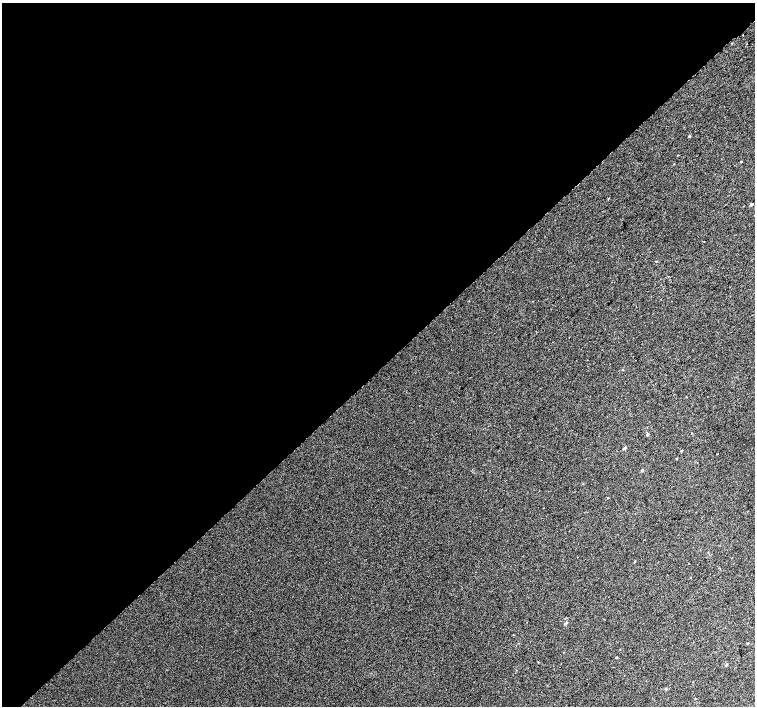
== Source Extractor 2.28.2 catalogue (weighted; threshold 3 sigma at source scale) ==
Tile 5 of 4 x 4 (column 1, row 2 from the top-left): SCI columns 40-1545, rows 3073-4480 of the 6096 x 6079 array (HDU 1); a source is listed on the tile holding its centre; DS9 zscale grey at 2 x 2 block average (1 PNG px = mean of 2 x 2 image px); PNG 757 x 708 px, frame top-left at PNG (2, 3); no overlay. Shown black and unused: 52% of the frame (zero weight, under 2 of 3 exposures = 2% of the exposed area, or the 3 px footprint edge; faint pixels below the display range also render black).
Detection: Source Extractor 2.28.2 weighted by HDU 2 'WHT'; one run over the whole footprint, this tile lists its part. Background 0.0147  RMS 0.0075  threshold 0.0339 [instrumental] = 3 sigma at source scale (4.5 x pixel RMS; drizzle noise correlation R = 1.50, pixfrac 1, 0.0396/0.0396 arcsec/px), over >= 5 px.
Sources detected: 14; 1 cosmic-ray / hot-pixel residue — not listed; the other 13 listed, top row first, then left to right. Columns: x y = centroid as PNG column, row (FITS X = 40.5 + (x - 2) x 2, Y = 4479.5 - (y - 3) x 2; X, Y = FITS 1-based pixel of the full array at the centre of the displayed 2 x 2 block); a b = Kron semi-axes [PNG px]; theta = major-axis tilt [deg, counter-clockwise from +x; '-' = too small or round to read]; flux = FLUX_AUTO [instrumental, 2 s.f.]
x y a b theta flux
689 136 2 2 - 18
741 162 3 2 - 1
751 204 3 2 - 2.9
656 261 3 2 - 0.69
668 277 2 2 - 0.69
569 337 2 2 - 0.72
647 435 3 3 - 1.7
625 448 4 3 - 2.4
681 451 3 2 - 0.99
642 470 3 3 - 1.5
607 498 2 2 - 0.78
566 623 3 3 - 1.8
666 689 3 2 - 1.2
Diffuse or blended objects may show on this block-average render without a row.